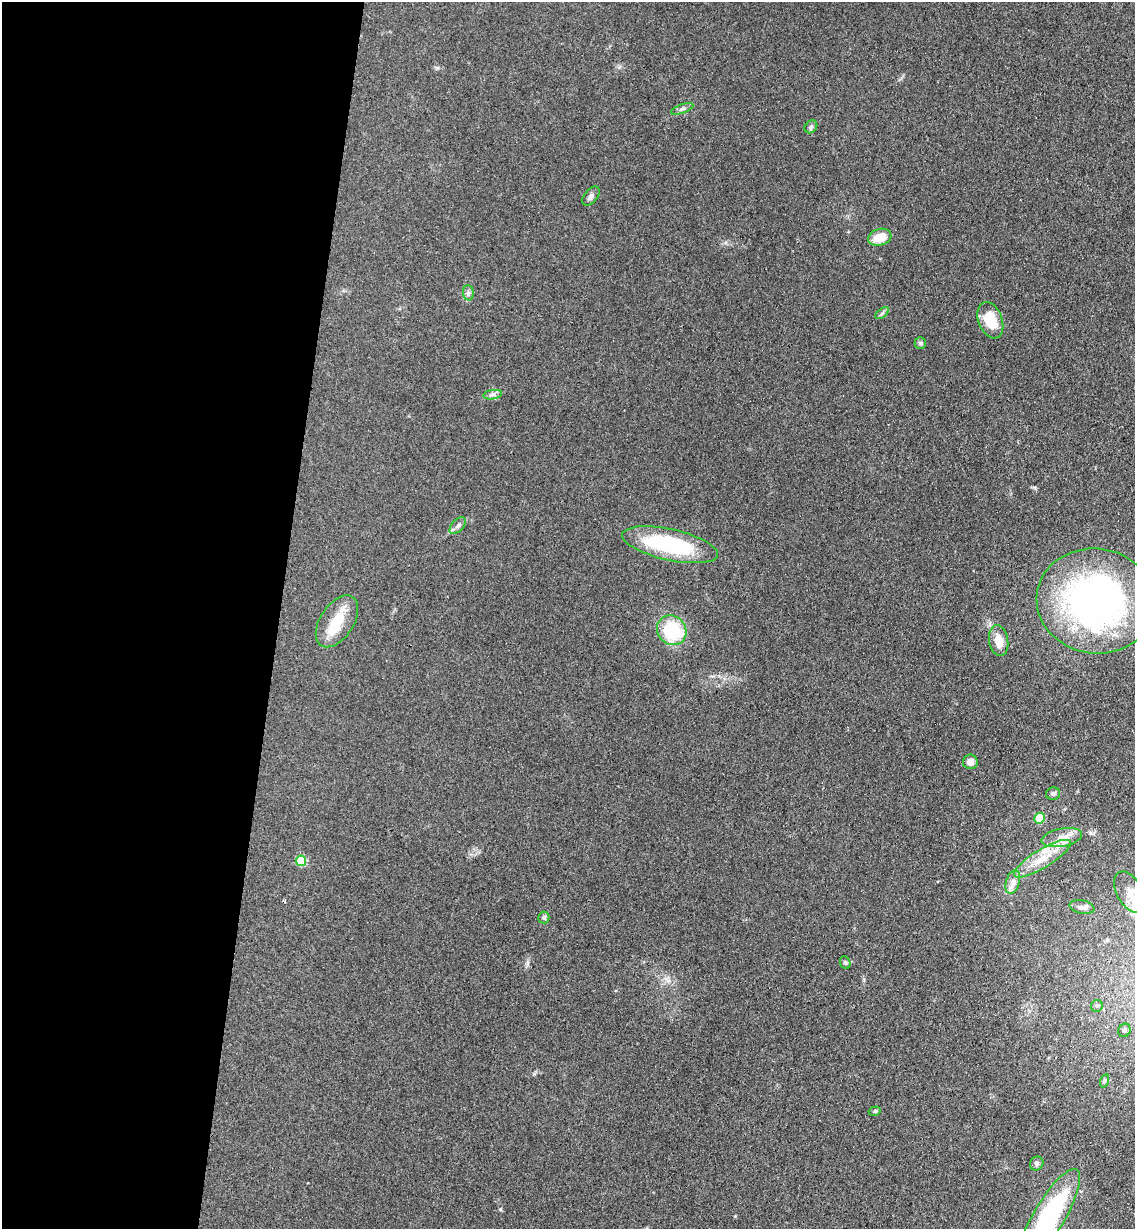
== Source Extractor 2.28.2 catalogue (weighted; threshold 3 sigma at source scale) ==
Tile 5 of 4 x 4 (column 1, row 2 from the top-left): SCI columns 294-1426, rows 2469-3695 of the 5000 x 4935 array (HDU 1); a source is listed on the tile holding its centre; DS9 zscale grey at full resolution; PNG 1137 x 1231 px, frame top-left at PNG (2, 2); each listed source drawn as its Kron ellipse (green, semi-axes under 4 px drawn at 4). Shown black and unused: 25% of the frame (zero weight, under 3 of 4 exposures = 5% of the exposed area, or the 3 px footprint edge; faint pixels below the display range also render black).
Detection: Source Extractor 2.28.2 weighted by HDU 2 'WHT'; one run over the whole footprint, this tile lists its part. Background 0.112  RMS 0.0077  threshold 0.0347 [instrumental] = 3 sigma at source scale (4.5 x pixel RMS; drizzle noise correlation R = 1.50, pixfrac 1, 0.05/0.05 arcsec/px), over >= 5 px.
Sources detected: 33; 1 inside a brighter listed object's ellipse — not listed separately; the other 32 listed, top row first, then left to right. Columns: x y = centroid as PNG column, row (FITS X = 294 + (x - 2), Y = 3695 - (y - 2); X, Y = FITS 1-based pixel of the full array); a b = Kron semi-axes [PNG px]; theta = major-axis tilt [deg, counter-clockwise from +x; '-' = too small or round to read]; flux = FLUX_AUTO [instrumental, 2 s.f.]
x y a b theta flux
682 109 12 4 19 2.1
811 127 7 5 46 1.6
591 196 11 6 50 2.5
880 237 12 8 16 12
468 293 8 5 -85 1.9
882 313 8 4 37 1.5
990 320 19 12 -69 19
920 343 6 5 - 1.3
493 395 9 4 8 2.1
458 526 10 6 46 2.8
670 545 49 15 -12 74
1096 601 59 52 -8 320
337 621 29 16 57 22
672 630 15 14 - 45
999 641 16 9 -81 10
970 762 7 7 - 4
1053 793 7 6 - 2
1039 818 5 5 - 25
1062 838 20 9 11 8.6
1042 859 33 9 31 17
301 861 5 5 - 33
1013 882 12 7 72 4.5
1130 892 22 12 -61 11
1082 907 12 7 -13 3.3
544 918 6 5 - 1.7
845 963 6 5 - 1.4
1097 1006 6 5 - 1.7
1124 1030 7 6 - 2.1
1104 1081 7 4 71 1.2
875 1111 6 4 17 1.3
1037 1163 7 6 - 1.8
1049 1217 55 15 59 110
Isophote crosses this tile's border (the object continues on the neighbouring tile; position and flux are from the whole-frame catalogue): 2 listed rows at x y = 1130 892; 1049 1217
Unlisted compact peaks at least as high as the median listed source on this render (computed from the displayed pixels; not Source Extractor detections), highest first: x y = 500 1209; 1035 488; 534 1074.